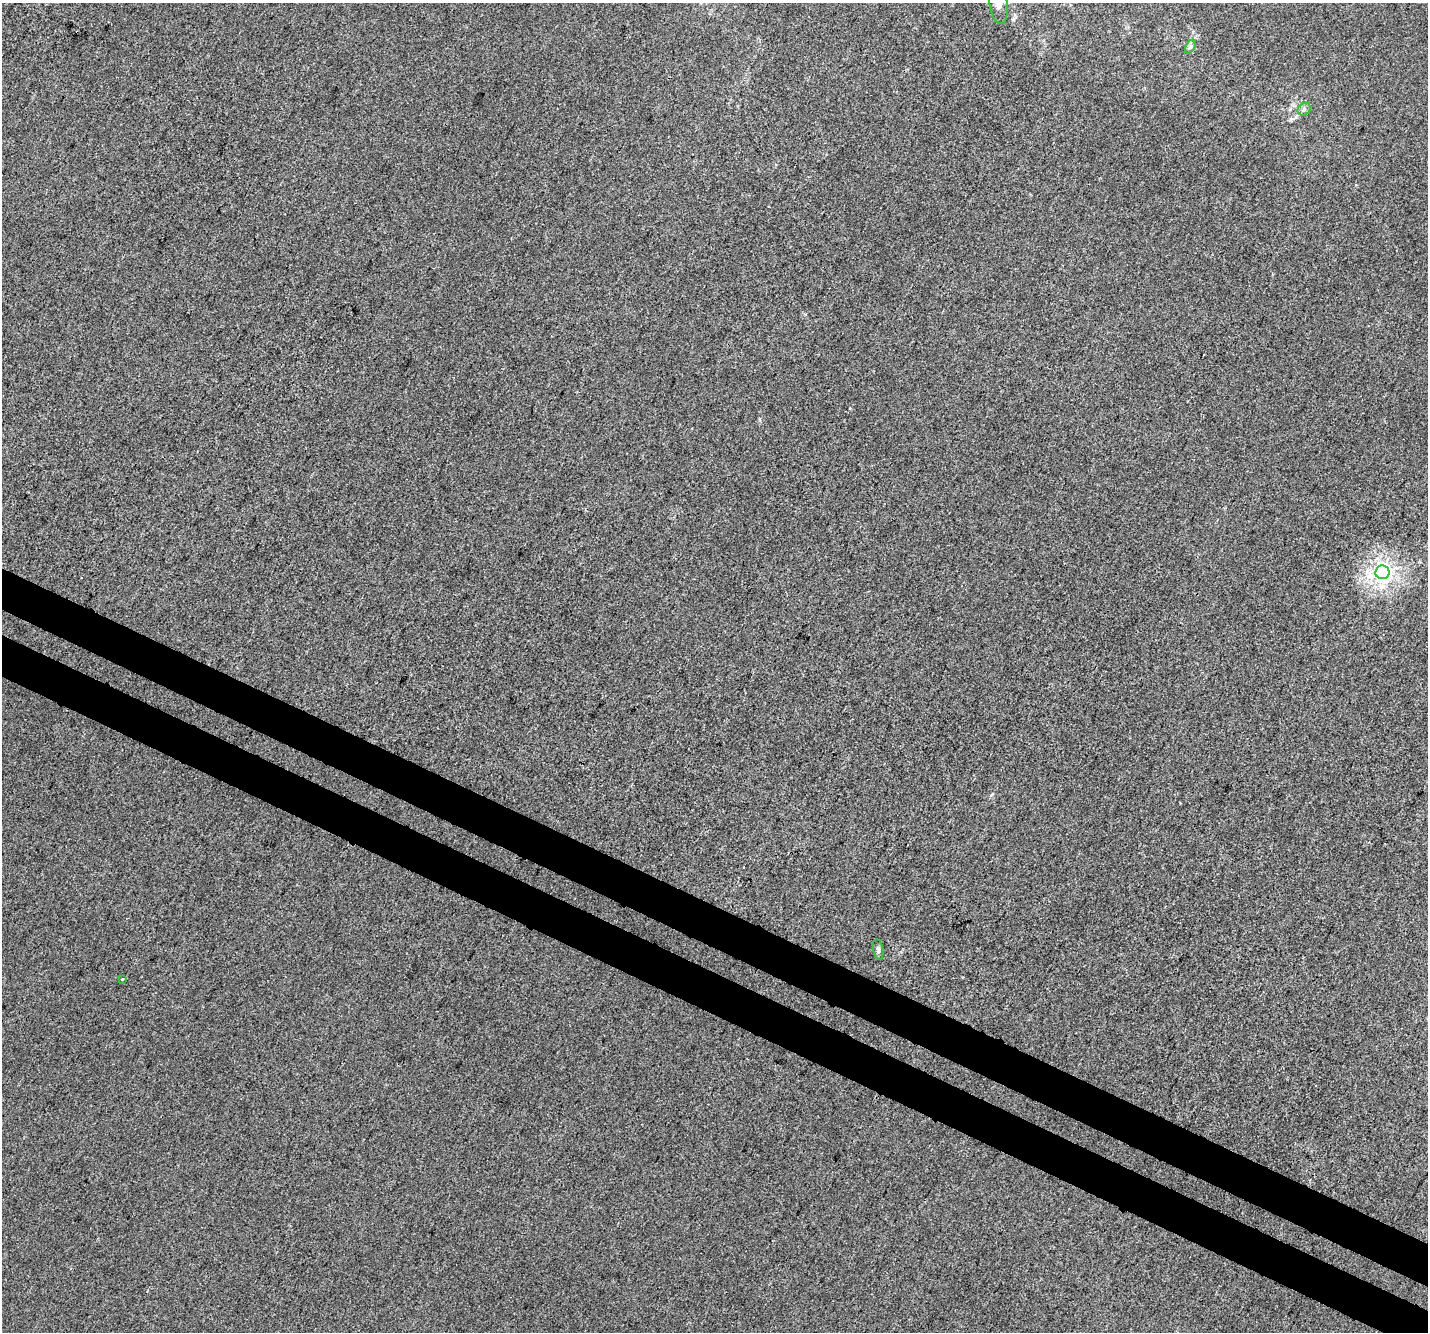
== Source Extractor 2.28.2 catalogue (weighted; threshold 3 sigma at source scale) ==
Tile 6 of 4 x 4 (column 2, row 2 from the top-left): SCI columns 1456-2881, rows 2915-4244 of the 5769 x 5893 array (HDU 1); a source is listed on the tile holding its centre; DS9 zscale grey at full resolution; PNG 1430 x 1334 px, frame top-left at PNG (2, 3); each listed source drawn as its Kron ellipse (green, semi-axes under 4 px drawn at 4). Shown black and unused: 6% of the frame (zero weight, under 3 of 4 exposures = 5% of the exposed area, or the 3 px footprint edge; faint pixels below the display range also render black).
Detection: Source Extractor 2.28.2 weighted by HDU 2 'WHT'; one run over the whole footprint, this tile lists its part. Background -1.49e-04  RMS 0.0047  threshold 0.0211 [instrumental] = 3 sigma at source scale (4.5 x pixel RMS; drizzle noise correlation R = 1.50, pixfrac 1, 0.0396/0.0396 arcsec/px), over >= 5 px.
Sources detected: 6; all 6 listed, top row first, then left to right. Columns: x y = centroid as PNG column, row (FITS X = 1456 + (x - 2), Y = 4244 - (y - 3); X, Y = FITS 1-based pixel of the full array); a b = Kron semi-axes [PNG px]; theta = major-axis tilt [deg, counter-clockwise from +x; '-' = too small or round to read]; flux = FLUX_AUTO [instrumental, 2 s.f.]
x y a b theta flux
999 5 19 9 -82 4
1190 47 7 4 59 0.96
1304 109 7 5 44 1.1
1382 572 7 7 - 200
878 950 10 5 -81 1.1
122 979 3 3 - 1.5
Isophote crosses this tile's border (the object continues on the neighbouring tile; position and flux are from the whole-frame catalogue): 1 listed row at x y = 999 5